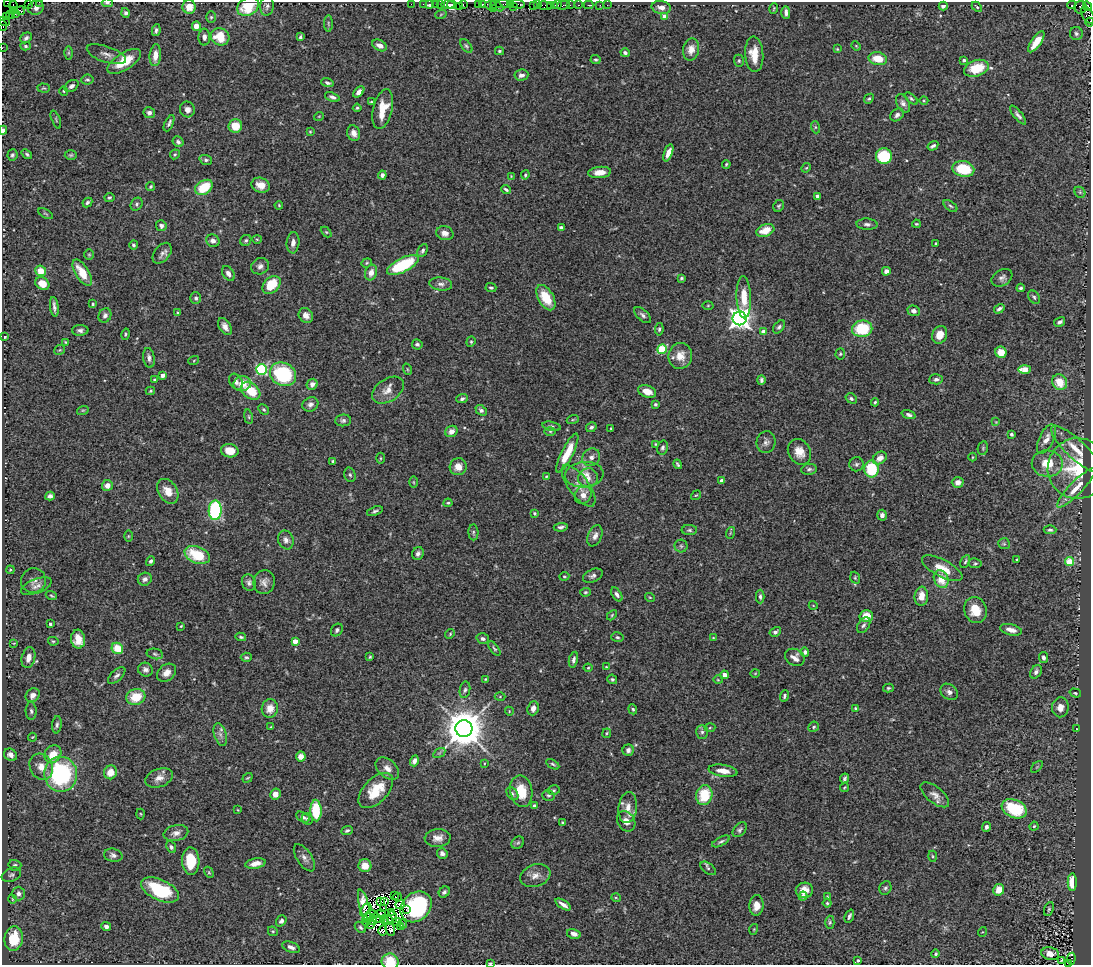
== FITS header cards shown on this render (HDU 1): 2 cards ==
NAXIS1  =                 1089
NAXIS2  =                  963

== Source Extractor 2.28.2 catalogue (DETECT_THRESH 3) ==
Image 1089 x 963 px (HDU 1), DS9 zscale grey, 1 PNG px = 1 image px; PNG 1093 x 967 px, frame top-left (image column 1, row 963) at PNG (2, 2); each listed source drawn as its Kron ellipse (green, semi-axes under 4 px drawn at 4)
Background 0.886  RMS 0.042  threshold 0.126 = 3 sigma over >= 5 px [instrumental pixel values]
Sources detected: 513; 10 with non-positive FLUX_AUTO (blend fragments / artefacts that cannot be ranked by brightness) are neither listed nor drawn; of the other 503, the 500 brightest by FLUX_AUTO listed and drawn (3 fainter detections omitted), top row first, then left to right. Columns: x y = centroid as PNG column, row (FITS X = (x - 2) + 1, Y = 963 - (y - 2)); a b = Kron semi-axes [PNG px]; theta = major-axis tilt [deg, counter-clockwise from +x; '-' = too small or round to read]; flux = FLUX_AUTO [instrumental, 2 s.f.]
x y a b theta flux
39 2 2 2 - 15
7 3 2 2 - 9.7
28 3 2 2 - 48
107 3 5 3 - 4.5
411 4 2 2 - 19
423 4 2 2 - 27
429 4 3 3 - 50
440 4 2 2 - 32
463 4 3 2 - 25
502 4 7 2 -1 260
511 4 4 2 - 36
518 4 6 3 -9 190
13 5 4 2 - 47
436 5 4 3 - 170
448 5 7 3 0 200
451 5 4 3 - 150
478 5 4 2 - 72
483 5 3 3 - 130
491 5 6 4 2 150
537 5 3 2 - 35
551 5 3 3 - 100
554 5 4 3 - 70
558 5 3 2 - 89
563 5 6 3 12 120
570 5 2 2 - 18
578 5 3 2 - 52
589 5 5 2 - 45
600 5 2 2 - 17
607 5 2 2 - 5.9
1072 5 4 2 - 430
248 6 11 8 30 96
267 6 10 6 82 9.3
459 6 2 2 - 22
497 6 7 3 -34 170
514 6 4 3 - 46
534 6 3 3 - 82
545 6 7 3 -9 220
943 6 4 3 - 8.7
1088 6 5 4 - 180
189 7 7 6 - 32
661 7 10 6 -9 16
977 7 6 4 -44 3.5
1080 7 6 6 - 140
36 8 8 7 - 21
493 8 2 2 - 39
774 9 5 3 - 2.9
14 10 4 3 - 40
20 11 4 3 - 39
786 12 6 3 -89 9.8
126 13 5 4 - 7.1
15 14 3 3 - 38
441 14 6 3 20 2.8
10 15 4 2 - 37
1088 15 9 5 -56 350
665 16 4 4 - 32
6 17 2 2 - 38
211 17 6 5 - 4.5
4 21 6 3 -11 93
1090 22 4 2 - 39
328 23 8 4 -89 4.1
2 25 5 2 - 41
196 26 5 4 - 24
156 30 6 4 80 7.4
1076 34 6 6 - 6.9
204 37 8 6 89 11
220 37 9 8 - 66
300 37 4 3 - 4.9
26 38 6 4 41 8.1
1036 42 12 5 55 41
380 45 8 5 -27 18
26 46 5 4 - 4.8
466 46 8 4 -53 5.1
856 46 5 4 - 2.9
2 48 2 2 - 23
691 49 11 8 79 26
837 49 4 3 - 2.8
499 51 4 3 - 4.1
68 53 6 4 90 4.1
625 53 4 4 - 7.6
106 54 20 8 -19 19
754 54 18 9 -86 48
155 55 11 5 84 28
596 59 5 4 - 4.8
878 59 9 6 -11 51
964 60 4 3 - 7.2
124 61 19 8 33 71
739 61 6 5 - 4.5
976 68 13 8 18 89
521 75 7 5 5 11
87 80 6 5 - 5.2
327 83 6 3 -17 6.4
72 86 8 5 34 11
44 88 6 4 -4 3.9
64 91 5 4 - 3.3
359 92 7 4 47 15
332 97 8 4 -20 8.4
869 99 5 4 - 4.8
911 99 8 4 -42 5
924 101 4 3 - 2.5
371 102 4 3 - 2.8
903 103 10 6 -61 13
357 108 4 4 - 3.7
187 109 8 7 - 13
383 109 20 9 76 56
149 113 6 5 - 9.8
897 115 7 5 43 10
1018 115 11 4 -51 9.4
319 116 5 3 - 2.3
56 119 9 3 -68 3.5
169 123 9 4 65 7.2
235 126 7 6 - 48
815 127 6 4 -72 4.6
3 130 4 3 - 10
310 132 4 3 - 2.8
354 133 8 6 -70 17
178 142 6 5 - 7.1
933 146 6 3 31 6.7
668 153 9 4 70 19
27 154 6 4 -38 5
175 154 5 4 - 4.6
12 155 6 5 - 5.6
71 155 6 5 - 4.4
884 156 8 8 - 130
206 160 6 5 - 6.2
726 164 4 3 - 3.2
806 168 5 4 - 3
963 169 11 8 -12 110
600 172 11 5 5 29
382 175 4 4 - 8.3
525 175 4 3 - 3.9
511 176 4 3 - 2.3
261 185 9 7 -19 26
151 187 4 3 - 3.9
204 187 9 6 32 85
506 189 5 2 - 4.9
1080 192 6 5 - 4.2
817 196 4 3 - 5.6
109 197 5 4 - 4.2
87 202 5 4 - 5.8
137 204 7 5 55 6.1
279 205 4 3 - 3.1
779 206 6 5 - 4.2
950 206 8 4 -37 5.4
46 214 8 3 -30 3.7
867 224 10 5 -3 9.1
916 224 4 3 - 3.3
161 226 5 5 - 9.8
561 227 4 3 - 5.9
765 231 9 6 20 40
326 232 6 4 -44 3.5
445 233 8 7 - 18
257 239 4 4 - 3.1
246 240 6 5 - 5.4
213 241 7 6 - 12
293 243 11 6 85 14
936 243 3 3 - 2.8
133 245 4 4 - 5.6
423 250 7 4 65 5.7
162 253 12 7 50 13
89 255 5 4 - 3.4
367 263 5 4 - 3.4
403 265 17 7 26 190
260 266 9 8 - 12
41 271 5 5 - 44
886 271 4 4 - 10
82 273 15 6 -58 56
228 273 8 5 -56 13
371 273 8 6 70 20
681 278 3 3 - 4.3
1002 278 11 8 32 12
42 284 7 6 - 44
441 284 11 6 -8 11
271 285 10 7 43 77
491 288 5 4 - 6.3
1021 288 4 3 - 5.3
744 297 21 7 -88 55
1034 297 7 5 -56 6
196 298 6 5 - 7
546 298 14 7 -60 70
93 304 4 3 - 3.4
708 305 5 3 - 2.7
54 307 10 3 -83 9.8
999 309 5 3 - 7.2
914 311 6 5 - 9.7
178 313 4 3 - 4.4
105 315 7 6 - 12
306 315 8 6 -49 16
643 315 10 5 -42 8.8
740 318 7 7 - 2100
1060 322 6 4 32 9.4
225 327 9 6 -57 15
779 327 7 5 49 6.3
659 329 6 4 83 5.4
862 329 10 8 8 120
80 330 8 5 1 8.7
764 332 4 4 - 32
126 334 6 4 77 3.9
940 335 9 7 67 35
5 337 3 2 - 2.9
66 342 3 3 - 3.4
471 342 5 4 - 3.8
417 344 5 5 - 6.5
662 349 5 4 - 140
60 350 5 5 - 4
1001 352 6 5 - 40
840 354 5 4 - 3.7
680 356 13 12 - 38
149 358 10 5 -82 11
194 360 5 3 - 2.7
261 369 5 5 - 270
407 369 6 3 -71 3.3
1025 369 6 4 2 57
283 374 14 11 -30 200
163 375 4 4 - 19
936 379 7 5 4 7.7
155 380 3 3 - 6.6
761 380 5 4 - 6.8
236 382 8 6 -59 9.9
1060 382 8 7 - 49
242 384 9 7 15 40
312 384 6 5 - 12
388 390 17 11 34 29
150 391 5 3 - 3.8
251 391 11 7 -42 74
647 392 9 6 -19 30
851 398 6 4 -35 6.4
462 399 6 4 21 7.6
875 402 4 3 - 4.2
310 404 8 7 - 13
655 404 4 4 - 5
264 409 6 4 -48 4.7
83 410 6 3 18 3.3
481 410 6 4 -42 8.2
909 415 7 4 -20 6.9
248 417 7 3 -81 3.8
573 419 6 4 19 3.3
343 420 8 6 6 7.9
996 422 4 4 - 2.2
551 426 9 4 -12 5.7
591 427 5 4 - 7.2
611 428 2 2 - 2.3
451 431 6 5 - 14
550 431 6 4 -1 4.3
1011 434 4 3 - 5
1046 439 16 7 64 21
766 442 11 9 73 13
656 444 4 3 - 2.7
663 448 7 5 76 6.1
983 448 7 5 78 4.4
1076 449 33 9 -43 48
230 451 9 6 -10 38
799 452 13 11 -60 34
567 453 21 6 63 63
591 457 9 8 - 15
972 457 4 3 - 2.4
381 458 5 3 - 2.9
880 458 7 5 35 21
333 461 4 4 - 4.3
678 464 5 3 - 4.6
856 464 7 7 - 7.6
1047 464 15 13 -7 56
458 467 8 8 - 26
1078 468 30 30 - 160
809 469 7 5 10 6.5
871 469 8 7 - 130
350 475 7 5 -72 5.6
584 475 19 12 5 40
546 476 4 3 - 2.6
588 478 10 9 - 20
722 481 4 4 - 18
413 482 5 3 - 2.9
958 482 6 5 - 20
107 485 5 5 - 20
579 486 25 10 -54 34
1076 488 26 6 46 36
168 491 13 9 -58 38
583 495 9 8 - 24
696 495 5 3 - 2.8
50 496 5 4 - 10
448 503 4 4 - 3.9
215 510 10 6 88 360
375 511 8 4 18 6.3
534 513 4 3 - 4
882 515 5 4 - 13
561 527 7 4 7 7.4
689 530 8 5 -1 5.7
1050 530 6 4 0 6.2
473 532 8 5 -86 5.6
730 533 6 3 72 2.7
128 536 6 4 90 2.9
595 536 11 6 67 16
286 540 9 7 -69 13
1004 544 6 5 - 4.9
681 546 6 6 - 6.6
418 553 7 5 66 8.7
197 555 13 8 -20 110
1017 559 4 2 - 2.8
151 561 5 4 - 6.7
965 562 7 4 65 4.4
1069 562 4 4 - 100
975 563 6 5 - 4.8
942 568 22 8 -27 45
10 570 4 3 - 2.5
564 576 5 3 - 3
593 576 10 6 24 9.6
855 578 6 4 -71 3.9
145 579 7 6 - 12
941 579 9 7 -64 53
33 581 12 12 - 17
264 582 12 10 73 18
249 583 8 7 - 9.2
36 586 16 7 20 15
585 592 5 4 - 4
617 594 8 4 -57 9.6
51 595 6 3 -18 3.5
760 596 7 4 -89 6.1
921 596 9 6 84 29
650 597 5 3 - 2.7
813 605 4 3 - 2
975 610 13 11 -71 54
612 615 6 3 46 3.2
866 616 6 5 - 46
50 624 3 3 - 5
864 625 9 5 55 7
181 626 3 2 - 2.4
337 630 7 5 51 6.3
1011 630 11 5 -14 20
775 632 6 4 30 8.2
450 634 5 4 - 3.6
241 637 5 3 - 4.4
617 637 6 4 -14 5.4
713 638 3 3 - 2.4
78 639 9 7 -84 37
483 639 6 5 - 10
53 641 5 4 - 3.6
295 641 4 4 - 36
14 643 4 2 - 2
117 648 6 5 - 63
494 648 8 4 -53 4.7
805 652 5 4 - 6.6
155 654 8 5 -12 5.8
246 657 5 4 - 4.8
370 657 4 3 - 3.3
795 657 10 8 -30 17
28 658 10 6 77 21
1043 658 5 4 - 7
573 660 8 4 78 9.2
606 667 4 3 - 2.4
588 668 4 4 - 2.5
145 670 7 7 - 11
1036 672 7 5 58 8.8
167 673 10 8 41 22
755 673 4 3 - 2.2
117 675 11 5 42 9.6
725 675 4 4 - 17
485 679 3 3 - 2.7
612 679 5 4 - 4.2
718 680 4 3 - 2.2
888 688 5 4 - 4.1
465 690 8 5 80 7.2
949 692 9 7 -38 11
1075 693 6 3 -17 3.5
33 695 8 6 42 15
784 696 6 4 70 5.2
136 697 10 8 17 68
500 697 5 3 - 2.8
1060 707 10 8 87 23
270 708 9 8 - 30
533 708 7 5 70 15
856 708 4 4 - 3.9
633 709 5 4 - 4
31 711 9 5 -87 7.2
509 711 4 3 - 2.5
57 725 9 5 83 7.4
271 727 3 3 - 2.3
814 727 5 5 - 5.4
464 728 8 8 - 9300
710 728 5 3 - 3
1077 729 3 2 - 1.7
702 732 7 6 - 7.2
607 733 5 4 - 3.3
220 735 12 6 -72 13
32 737 4 4 - 2.6
628 750 6 5 - 9.7
439 753 7 4 34 4.4
53 754 9 8 - 43
10 755 7 6 - 15
301 756 5 5 - 21
414 761 5 4 - 12
484 763 4 3 - 2.1
553 764 7 4 -31 4.9
41 767 14 11 -63 31
1037 767 7 2 45 2.6
387 768 13 9 -40 21
723 771 14 6 -9 28
110 772 7 6 - 36
61 774 18 16 -82 350
159 778 14 9 20 22
247 778 5 4 - 3.2
845 778 5 3 - 5.3
844 787 4 3 - 2.7
376 790 21 12 46 83
554 790 6 5 - 4.7
521 791 16 11 -80 62
275 794 5 5 - 19
512 794 7 5 -53 5.4
548 795 6 5 - 5.5
704 795 10 8 79 88
935 795 17 8 -39 20
534 806 4 4 - 8.7
628 807 15 9 82 29
1014 809 13 9 -23 150
238 810 4 2 - 1.9
316 810 11 5 -88 110
141 814 5 3 - 2.7
303 817 7 4 -28 7.2
307 819 6 5 - 5
626 821 11 8 -57 22
563 823 4 4 - 3.8
1034 826 4 4 - 4.1
986 827 5 4 - 9
347 830 6 4 23 5.8
740 830 8 5 49 7.1
176 833 12 8 13 18
438 838 13 9 4 22
721 841 10 4 28 6.1
518 843 7 5 43 5
171 847 6 4 -65 6.2
442 854 5 5 - 11
113 855 9 6 -12 11
932 856 5 3 - 3.3
304 858 15 7 -57 16
191 861 13 9 -87 84
256 863 10 5 11 20
15 865 6 5 - 6.3
365 866 6 6 - 32
708 868 9 5 -37 6.8
209 872 6 4 -60 3.6
11 875 10 6 22 8.3
535 876 15 11 20 23
1072 882 9 4 89 49
885 888 7 6 - 6.6
160 890 20 10 -25 180
804 890 8 7 - 26
999 890 6 5 - 36
444 892 6 5 - 7.7
18 893 7 6 - 12
394 895 3 2 - 5.3
803 896 4 4 - 7.4
827 896 4 2 - 1.9
398 897 4 3 - 4.7
616 898 5 3 - 2.8
12 899 4 3 - 2.3
384 901 3 2 - 4.4
380 902 3 2 - 0.92
827 903 4 4 - 3.8
400 904 5 3 - 20
563 904 9 4 -32 14
756 905 10 7 87 30
364 906 17 5 -75 21
416 907 17 14 44 240
384 908 3 2 - 5.1
406 909 2 2 - 6.2
1049 909 7 4 69 4.5
366 910 7 3 55 4
391 913 4 2 - 4.9
371 914 6 2 1 5.7
380 914 6 2 7 4.2
849 916 7 3 68 6.4
392 917 6 5 - 11
368 918 6 3 29 2.6
377 918 6 3 -23 3.7
384 920 4 2 - 2.4
281 921 6 4 53 8.8
374 921 3 2 - 2.5
388 921 5 2 - 5.8
367 922 3 2 - 3.6
397 922 5 3 - 4.7
830 922 6 4 -89 5.2
403 924 5 3 - 2.5
371 925 3 2 - 1.1
106 927 5 4 - 9.1
360 927 6 5 - 5.4
400 927 2 2 - 2.3
390 929 7 4 -83 5.7
754 929 5 3 - 3
273 931 5 4 - 4
383 931 5 3 - 4.6
982 932 5 3 - 2.2
574 934 7 5 -14 16
14 939 12 9 84 89
291 947 9 5 -20 12
936 954 4 3 - 4.6
1050 954 9 6 -12 23
1071 959 6 3 83 330
858 960 3 3 - 3.6
1061 960 3 2 - 2.4
390 962 8 8 - 70
490 963 4 3 - 2.5
1068 963 3 2 - 240
At the frame edge (FLAGS 8, measured only in part): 14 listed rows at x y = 39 2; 7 3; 28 3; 107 3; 248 6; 1088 15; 4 21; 1090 22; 2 25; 2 48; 3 130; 390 962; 490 963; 1068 963
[3 fainter detections neither listed nor drawn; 10 non-positive-flux detections neither listed nor drawn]